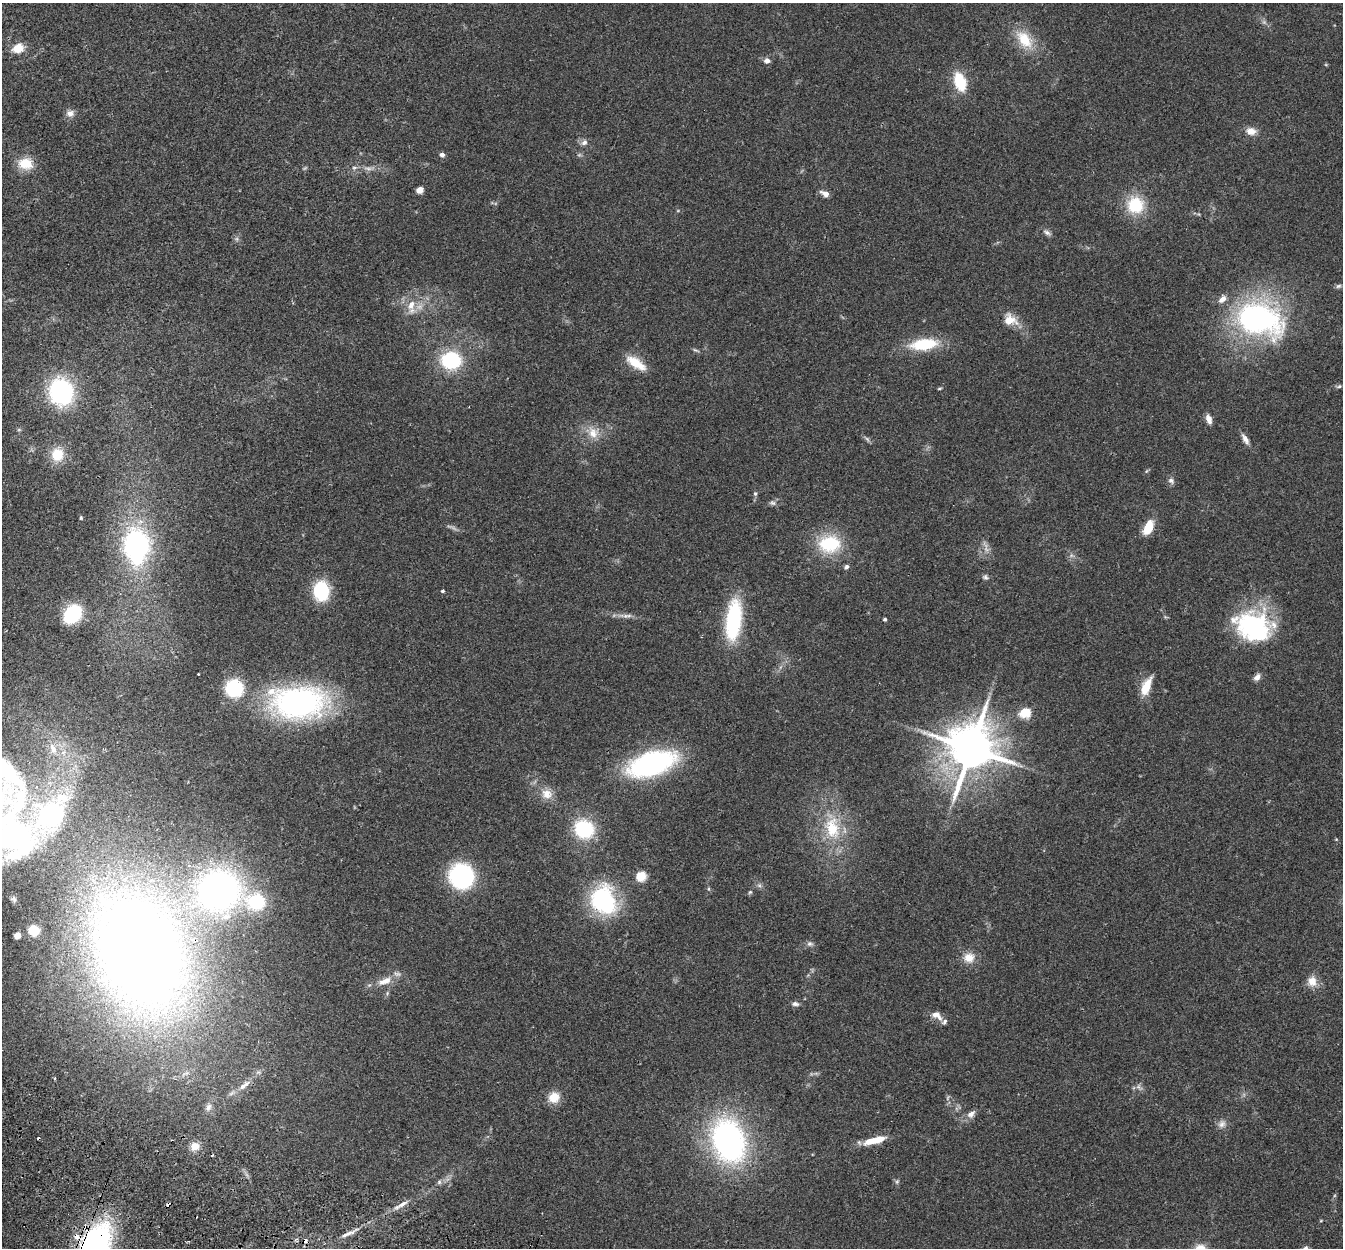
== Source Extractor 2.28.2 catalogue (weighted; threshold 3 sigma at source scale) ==
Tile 7 of 4 x 4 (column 3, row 2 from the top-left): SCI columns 2704-4044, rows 2682-3927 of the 5411 x 5490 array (HDU 1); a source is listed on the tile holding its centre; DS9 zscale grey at full resolution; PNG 1345 x 1250 px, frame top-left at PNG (2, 3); no overlay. Shown black and unused: <1% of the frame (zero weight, under 2 of 3 exposures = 3% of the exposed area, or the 3 px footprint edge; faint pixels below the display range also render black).
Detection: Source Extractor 2.28.2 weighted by HDU 2 'WHT'; one run over the whole footprint, this tile lists its part. Background 0.0645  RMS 0.0082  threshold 0.0369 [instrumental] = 3 sigma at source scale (4.5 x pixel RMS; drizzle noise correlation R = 1.50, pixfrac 1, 0.05/0.05 arcsec/px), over >= 5 px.
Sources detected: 109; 8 too faint to see at this stretch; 1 inside a brighter object's white glare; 3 cosmic-ray / hot-pixel residue — not listed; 3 inside a brighter listed object's ellipse — not listed separately; the other 94 listed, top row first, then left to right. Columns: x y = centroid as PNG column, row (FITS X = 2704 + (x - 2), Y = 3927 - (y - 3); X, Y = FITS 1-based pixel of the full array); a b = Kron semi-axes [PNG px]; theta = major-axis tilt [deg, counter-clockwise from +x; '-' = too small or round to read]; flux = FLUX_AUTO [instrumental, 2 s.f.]
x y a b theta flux
1024 39 28 16 -50 23
18 48 6 5 - 35
767 61 7 6 - 3.8
960 82 18 10 -71 29
70 113 10 9 - 4.4
1251 131 12 9 -6 7.2
584 142 9 7 38 3.3
442 155 7 6 - 2.4
25 164 16 12 -6 17
354 168 6 5 - 1.6
368 168 14 4 -6 3.5
420 190 5 5 - 13
825 193 12 7 -29 4.2
1135 205 21 20 - 31
1047 232 12 6 -34 2.8
237 239 7 4 -72 1.5
1338 286 8 5 16 1.7
411 305 16 9 66 9.7
1258 319 48 31 -19 190
1009 320 8 7 - 21
924 344 31 12 7 34
696 350 9 4 -23 1.4
451 360 14 12 -3 71
636 363 26 10 -34 16
1339 386 7 4 21 1.3
939 388 5 3 - 0.96
61 392 22 19 -73 110
1209 419 10 6 -73 5.6
593 433 18 14 -56 12
867 439 9 4 -54 1.7
1245 439 14 6 -60 4.5
57 455 15 14 - 17
1146 471 6 4 70 1
1171 481 9 7 -36 2.8
755 494 6 5 - 1.4
772 503 9 6 -14 2.3
81 518 5 3 - 0.95
1148 527 16 8 65 17
829 544 25 19 5 43
136 545 27 24 -85 130
1071 556 7 4 19 1.6
846 567 6 5 - 2.1
985 577 7 6 - 2
321 591 17 13 -88 49
442 591 4 3 - 1.3
72 614 13 10 49 65
625 616 9 7 0 2.8
885 619 3 3 - 1.6
733 620 41 15 83 74
1253 626 39 30 -20 110
198 674 3 2 - 0.74
1257 677 10 7 48 3.6
1146 686 22 9 67 15
234 688 13 12 - 57
298 703 52 30 2 220
1025 713 13 11 18 14
53 748 15 7 -65 5.2
971 748 14 13 - 3700
652 764 37 18 18 180
547 794 15 13 -32 9.3
50 815 35 24 51 100
832 828 34 21 -78 39
584 829 17 15 -31 55
16 836 31 24 -54 200
461 876 17 16 - 130
641 876 5 5 - 51
708 889 6 4 -89 1
219 891 33 32 - 290
750 892 6 5 - 1.2
604 900 28 22 -63 93
256 902 21 17 -8 42
34 930 9 8 - 12
17 935 5 5 - 6.9
810 944 8 7 - 2.4
140 954 108 70 -72 950
969 958 13 12 - 10
385 981 21 9 22 10
1312 981 13 11 -87 8.8
795 1004 10 6 -7 2.6
937 1015 16 9 -33 6.3
244 1085 22 7 41 8.8
1139 1087 10 6 -38 2.8
554 1097 14 12 35 12
208 1107 13 8 63 4.6
971 1114 12 8 41 4.8
1222 1124 12 10 46 4.4
875 1140 25 7 15 18
729 1141 37 26 -72 240
195 1146 11 10 - 7.3
439 1182 6 6 - 1.8
897 1182 6 5 - 1.4
402 1204 16 5 32 5.5
347 1234 21 5 23 6.2
94 1247 44 23 61 240
Overlapping masked pixels (flux is a lower limit): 3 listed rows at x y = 140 954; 195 1146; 94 1247
Isophote crosses this tile's border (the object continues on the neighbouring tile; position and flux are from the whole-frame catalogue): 3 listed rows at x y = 16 836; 140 954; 94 1247